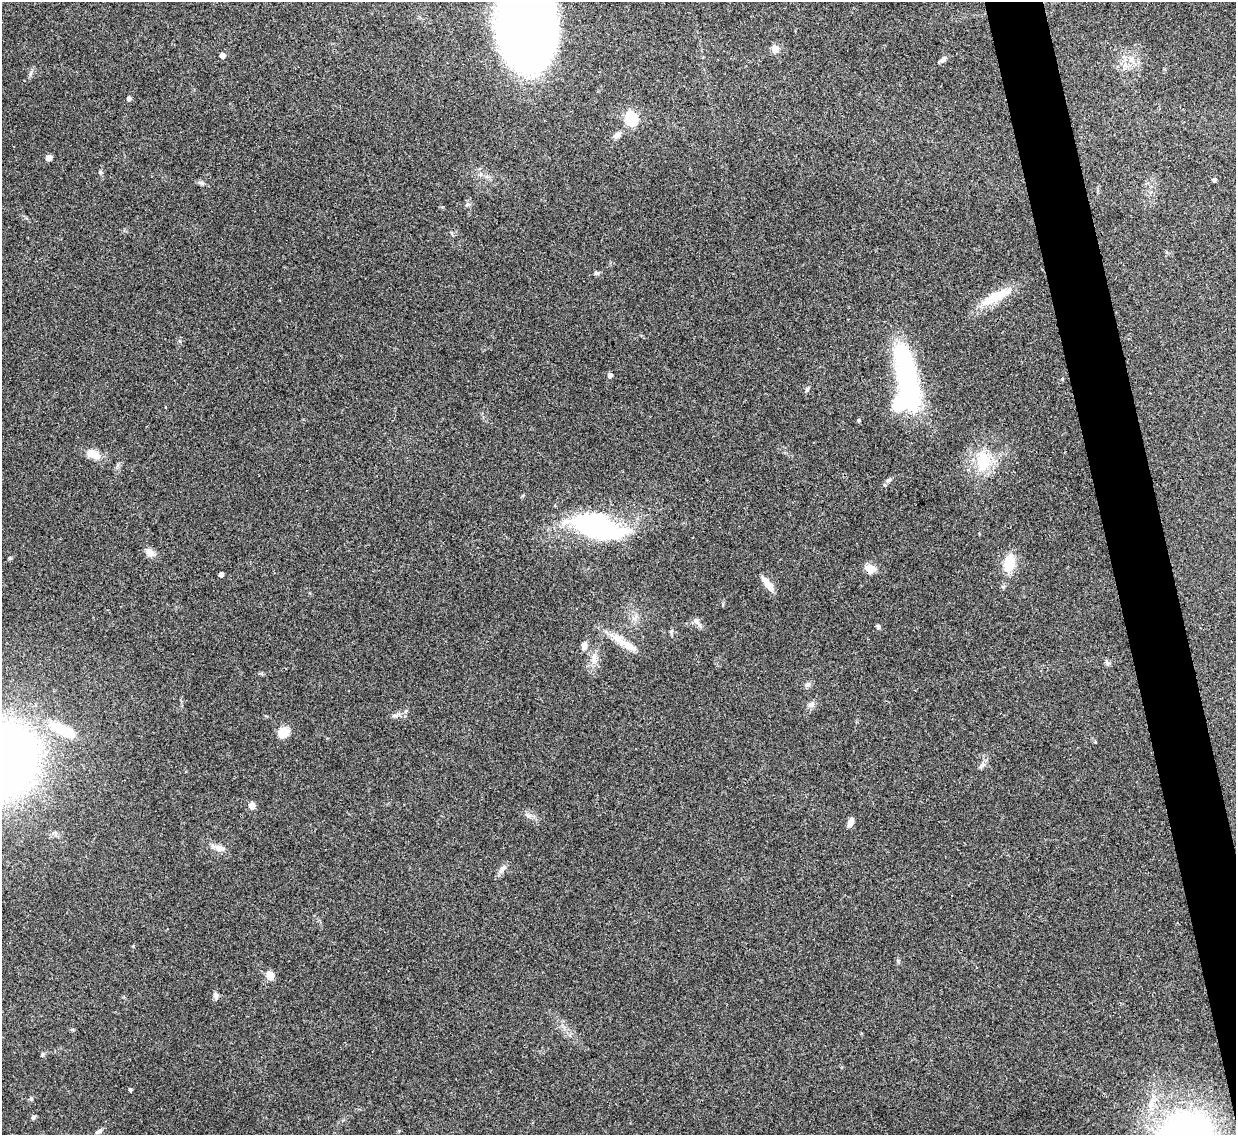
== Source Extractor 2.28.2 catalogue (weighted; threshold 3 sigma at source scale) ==
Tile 6 of 4 x 4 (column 2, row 2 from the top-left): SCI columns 1235-2468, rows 2403-3535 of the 4937 x 4921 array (HDU 1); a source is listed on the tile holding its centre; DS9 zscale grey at full resolution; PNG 1238 x 1137 px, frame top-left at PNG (2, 2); no overlay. Shown black and unused: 4% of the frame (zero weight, under 3 of 4 exposures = <1% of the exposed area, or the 3 px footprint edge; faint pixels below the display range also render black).
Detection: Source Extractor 2.28.2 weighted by HDU 2 'WHT'; one run over the whole footprint, this tile lists its part. Background 0.0961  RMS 0.0062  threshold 0.028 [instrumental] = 3 sigma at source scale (4.5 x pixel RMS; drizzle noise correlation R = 1.50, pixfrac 1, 0.05/0.05 arcsec/px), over >= 5 px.
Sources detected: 56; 1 inside a brighter object's white glare — not listed; the other 55 listed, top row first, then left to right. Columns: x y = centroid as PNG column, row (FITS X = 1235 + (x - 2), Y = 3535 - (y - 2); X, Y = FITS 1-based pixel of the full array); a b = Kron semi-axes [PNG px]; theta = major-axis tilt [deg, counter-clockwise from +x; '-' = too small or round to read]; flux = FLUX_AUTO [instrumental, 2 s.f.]
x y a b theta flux
526 23 80 47 -84 610
775 49 5 5 - 14
222 55 4 4 - 4.1
943 59 9 6 45 2.1
1131 59 8 8 - 3.8
129 98 4 4 - 2.2
631 119 6 6 - 76
617 135 12 7 43 3.1
49 158 7 6 - 2.5
100 172 6 4 -44 0.88
1214 180 4 4 - 1.6
201 183 10 5 -19 1.6
467 205 6 4 20 0.99
596 273 6 5 - 1.4
995 297 43 12 27 18
905 367 50 17 -80 110
610 375 5 4 - 2.9
1062 379 5 3 - 0.5
807 389 7 4 63 1.2
859 420 4 4 - 0.93
93 454 18 9 -26 8.6
983 462 27 18 82 22
889 480 8 5 27 1.4
597 526 51 24 -15 93
150 552 12 8 -36 4.4
1009 563 16 11 80 16
870 569 14 10 -20 5.3
221 575 4 4 - 2.9
768 584 20 6 -53 7.4
699 625 7 6 - 2
878 626 6 5 - 1.1
671 632 6 5 - 0.99
624 643 43 8 -33 11
584 646 10 7 83 3.2
594 658 16 8 -86 5.3
1107 662 7 4 -70 1.2
808 685 8 7 - 1.7
811 704 8 7 - 2.5
395 716 7 4 0 1.4
62 730 40 13 -24 25
283 732 12 10 44 9.3
3 760 50 41 43 700
982 765 12 5 34 2.1
252 805 5 5 - 7.3
850 822 11 6 65 3.3
219 848 12 8 -18 4
502 869 14 6 52 2.8
270 975 5 5 - 17
216 995 10 6 -76 2.1
42 1055 6 4 71 0.83
130 1089 3 3 - 1.2
31 1099 5 5 - 0.81
1152 1102 23 9 63 8.7
33 1117 6 4 -18 0.93
99 1131 11 4 42 1.4
Isophote crosses this tile's border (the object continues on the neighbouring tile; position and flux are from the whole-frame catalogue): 2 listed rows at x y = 526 23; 3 760
Unlisted compact peaks at least as high as the median listed source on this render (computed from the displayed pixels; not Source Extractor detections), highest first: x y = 528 816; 10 558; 898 961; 30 74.